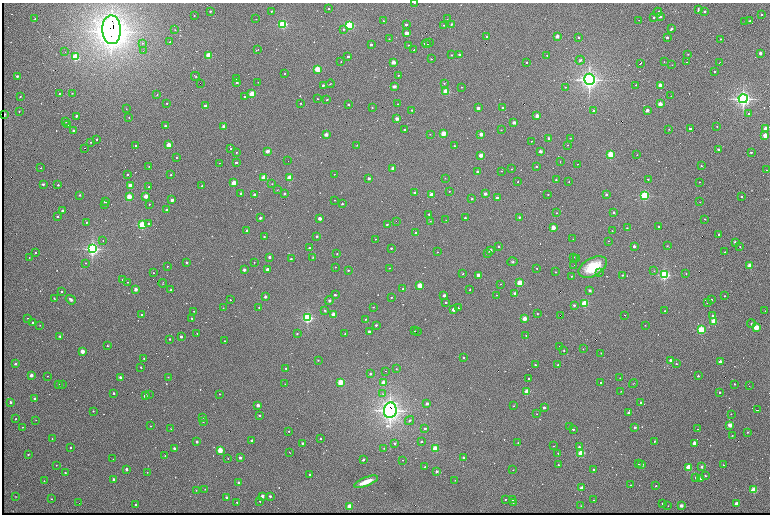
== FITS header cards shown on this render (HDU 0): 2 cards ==
NAXIS1  =                 1536 /fastest changing axis
NAXIS2  =                 1024 /next to fastest changing axis

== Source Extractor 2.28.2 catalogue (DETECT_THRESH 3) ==
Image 1536 x 1024 px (HDU 0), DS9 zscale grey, zoomed out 1/2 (1 PNG px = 2 x 2 image px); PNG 772 x 516 px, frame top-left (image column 1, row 1023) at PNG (2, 3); each listed source drawn as its Kron ellipse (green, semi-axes under 4 px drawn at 4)
Background 752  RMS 21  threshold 62.6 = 3 sigma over >= 5 px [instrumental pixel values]
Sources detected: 657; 84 cannot appear on this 1/2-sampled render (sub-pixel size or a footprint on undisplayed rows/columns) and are neither listed nor drawn; of the other 573, the 500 brightest by FLUX_AUTO listed and drawn (73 fainter detections omitted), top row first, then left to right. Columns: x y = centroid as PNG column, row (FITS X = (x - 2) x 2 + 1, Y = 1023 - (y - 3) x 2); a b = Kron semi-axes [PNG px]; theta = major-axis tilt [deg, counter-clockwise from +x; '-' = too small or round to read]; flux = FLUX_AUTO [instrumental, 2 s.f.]
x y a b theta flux
414 3 2 1 - 2.3e+03
329 9 2 2 - 1.1e+04
698 9 4 2 - 5.3e+03
210 11 3 2 - 4.5e+03
272 11 2 2 - 1.4e+04
705 11 2 2 - 1.3e+04
658 12 4 2 - 5.1e+03
761 14 2 2 - 1.1e+04
194 16 2 2 - 2.5e+03
660 16 2 2 - 4.6e+04
654 17 2 2 - 4.9e+03
35 19 2 2 - 4.3e+03
256 19 2 1 - 1.8e+03
447 19 2 1 - 2.3e+03
639 20 2 1 - 1.7e+03
383 21 2 2 - 2.7e+03
745 21 2 1 - 2.2e+03
750 21 2 2 - 9.7e+03
283 24 3 3 - 7.3e+05
452 24 2 2 - 1.9e+04
349 25 3 3 - 7.4e+05
406 25 2 2 - 2.4e+04
444 25 2 2 - 5.2e+03
344 29 2 2 - 9.8e+03
672 29 2 2 - 2.1e+04
112 30 14 9 -87 7.7e+06
175 30 3 2 - 2.4e+03
407 33 2 2 - 1.1e+05
487 36 2 2 - 4.9e+03
557 37 2 2 - 9.5e+04
579 37 2 2 - 1.0e+04
667 37 2 2 - 2.5e+04
389 39 2 2 - 2.3e+03
720 39 2 2 - 3.3e+03
170 42 2 1 - 2.4e+03
142 43 3 3 - 5.4e+03
429 43 2 1 - 6.8e+03
426 44 4 1 - 1.1e+04
371 45 2 2 - 3.1e+04
408 45 2 2 - 5.6e+03
258 49 3 2 - 2.5e+03
414 50 2 1 - 3.9e+03
143 51 2 2 - 4.0e+03
65 52 2 2 - 1.9e+03
760 53 2 2 - 7.0e+04
688 54 2 2 - 2.4e+03
208 55 2 2 - 3.4e+05
452 55 2 2 - 8.8e+03
460 55 2 2 - 2.9e+04
547 55 2 2 - 4.0e+03
75 57 3 2 - 5.6e+05
348 57 2 2 - 2.6e+04
431 59 2 2 - 4.4e+03
580 60 4 3 - 6.6e+03
341 61 2 1 - 2.4e+03
393 62 2 2 - 1.4e+05
664 62 2 1 - 1.9e+03
687 62 3 1 - 2.5e+03
719 62 2 1 - 3.9e+03
526 63 2 2 - 4.6e+03
640 63 2 1 - 5.6e+03
672 65 2 1 - 1.8e+03
317 69 2 2 - 4.3e+05
715 72 2 2 - 1.2e+04
284 74 2 1 - 2.8e+03
398 75 2 2 - 6.8e+03
17 76 2 2 - 2.7e+04
195 76 4 2 - 3.4e+03
236 79 2 2 - 3.4e+03
589 79 5 5 - 2.3e+06
237 82 2 2 - 1.3e+04
258 82 2 1 - 2.0e+03
200 83 2 1 - 7.1e+03
444 83 2 2 - 5.0e+03
330 84 4 2 - 2.7e+03
323 85 2 2 - 6.4e+03
636 85 2 2 - 3.0e+03
660 85 2 2 - 1.4e+05
394 87 2 2 - 8.3e+04
462 87 2 2 - 3.8e+03
565 87 2 2 - 3.1e+03
446 92 2 2 - 3.8e+05
72 93 2 1 - 1.7e+03
59 94 2 2 - 5.1e+03
252 94 2 2 - 3.2e+05
157 95 2 2 - 4.9e+03
20 96 2 2 - 2.6e+03
245 96 2 2 - 9.1e+03
671 96 2 1 - 2.2e+03
317 99 2 2 - 3.1e+03
327 99 2 2 - 7.8e+03
743 99 4 4 - 1.6e+06
167 103 2 2 - 5.3e+03
301 103 2 2 - 2.7e+03
348 104 2 2 - 1.2e+04
398 104 2 1 - 1.8e+03
660 104 2 2 - 1.6e+05
205 106 2 2 - 6.8e+04
372 107 3 3 - 2.5e+03
478 108 2 2 - 4.2e+04
503 108 2 2 - 2.0e+04
126 109 2 2 - 2.0e+03
412 110 2 2 - 1.1e+04
594 110 2 2 - 1.8e+04
647 110 2 2 - 9.3e+04
19 111 2 2 - 5.6e+03
749 114 2 2 - 5.2e+03
4 115 2 2 - 5.9e+04
76 116 2 2 - 1.9e+04
537 116 2 2 - 1.2e+05
129 117 2 2 - 2.1e+03
397 119 2 2 - 1.0e+05
65 121 2 2 - 9.3e+03
514 123 2 2 - 8.2e+04
68 125 2 2 - 2.1e+03
165 126 2 2 - 9.9e+03
224 126 2 2 - 9.7e+04
717 126 2 2 - 4.2e+03
669 129 3 2 - 2.1e+03
690 129 2 2 - 2.5e+04
766 129 2 2 - 2.3e+05
73 130 2 2 - 2.5e+04
404 130 2 2 - 5.3e+03
501 130 2 2 - 3.8e+03
443 133 2 2 - 2.8e+05
430 134 2 2 - 2.6e+03
481 134 2 2 - 9.5e+04
326 135 2 2 - 1.1e+05
765 135 2 2 - 1.7e+05
549 138 2 2 - 5.9e+04
570 138 2 2 - 2.3e+03
97 139 2 2 - 8.1e+03
531 141 2 1 - 2.1e+03
91 142 2 1 - 2.3e+03
169 145 2 2 - 2.1e+05
357 145 2 2 - 1.8e+03
568 145 2 2 - 2.7e+03
136 146 2 2 - 1.2e+04
455 146 2 2 - 1.2e+04
85 148 2 1 - 1.5e+04
231 149 2 2 - 4.4e+03
718 149 2 2 - 2.5e+04
267 151 2 2 - 9.9e+04
540 151 2 2 - 7.2e+04
236 152 2 2 - 3.0e+03
751 152 2 2 - 1.4e+04
611 154 2 2 - 5.0e+05
481 155 2 2 - 1.4e+05
637 155 2 1 - 1.7e+03
177 157 2 2 - 5.9e+03
288 161 2 1 - 4.3e+03
236 162 2 2 - 1.8e+04
560 162 2 1 - 1.7e+03
220 163 2 1 - 1.8e+03
578 164 2 1 - 2.1e+03
149 166 2 1 - 1.8e+03
701 166 2 2 - 5.2e+03
537 167 2 2 - 1.2e+04
41 168 2 2 - 5.0e+03
393 169 2 2 - 1.1e+05
512 169 2 2 - 3.4e+03
767 170 2 2 - 2.9e+03
501 171 2 2 - 2.3e+03
478 172 2 2 - 5.4e+04
334 174 2 1 - 1.8e+03
127 175 2 2 - 7.8e+03
171 175 2 2 - 7.4e+03
264 178 2 2 - 3.4e+05
290 178 2 2 - 2.9e+05
369 178 2 2 - 2.4e+04
445 178 2 2 - 1.7e+03
648 179 2 2 - 8.3e+03
556 180 2 2 - 5.4e+03
518 182 2 2 - 5.2e+03
569 182 2 2 - 2.7e+03
699 182 2 1 - 1.8e+03
234 183 2 2 - 2.2e+05
43 184 2 2 - 2.0e+04
272 184 3 3 - 2.6e+03
58 185 2 2 - 9.6e+03
130 186 2 2 - 2.4e+05
202 186 2 2 - 3.7e+03
149 187 2 2 - 7.0e+03
277 190 4 2 - 1.9e+03
449 191 2 2 - 1.7e+03
241 193 2 2 - 1.2e+04
415 193 2 2 - 3.9e+04
254 194 2 2 - 3.3e+04
285 194 2 2 - 2.2e+04
485 194 2 2 - 4.9e+04
548 194 2 2 - 4.2e+03
80 195 2 2 - 1.2e+04
432 195 2 2 - 1.2e+05
606 195 2 2 - 2.3e+04
146 196 2 2 - 1.6e+05
645 196 3 3 - 7.4e+05
129 197 2 2 - 3.3e+05
741 197 2 2 - 8.2e+03
497 198 2 2 - 2.9e+04
472 199 2 2 - 1.3e+04
172 200 2 2 - 6.4e+04
334 200 2 2 - 2.4e+03
105 202 2 2 - 1.4e+04
700 202 2 2 - 2.0e+03
104 204 2 2 - 2.3e+03
149 204 2 2 - 4.8e+03
342 204 2 2 - 1.0e+04
167 210 2 2 - 4.5e+04
62 211 2 2 - 3.4e+04
614 212 2 2 - 2.4e+04
557 213 2 2 - 4.2e+03
429 214 2 2 - 1.0e+04
58 216 2 2 - 1.4e+04
519 217 2 2 - 1.3e+04
260 218 2 2 - 3.2e+04
465 218 2 2 - 6.2e+03
320 219 2 2 - 7.3e+04
705 219 2 2 - 2.4e+03
446 220 2 1 - 1.8e+03
396 221 2 2 - 1.8e+03
430 221 3 2 - 3.5e+03
86 222 2 2 - 3.0e+03
149 223 2 2 - 1.0e+04
387 224 2 2 - 7.1e+03
142 225 3 3 - 6.3e+05
658 226 2 2 - 2.6e+03
553 228 2 2 - 1.6e+05
627 228 2 2 - 5.1e+03
247 230 2 2 - 1.5e+04
612 231 2 2 - 3.3e+03
416 233 2 2 - 3.2e+03
719 234 2 2 - 1.5e+04
264 236 2 2 - 2.8e+03
317 236 2 2 - 1.4e+04
375 239 2 2 - 2.1e+03
573 239 2 1 - 1.8e+03
103 241 2 1 - 4.1e+03
608 241 2 1 - 2.5e+03
735 242 2 2 - 4.7e+04
499 246 2 2 - 8.8e+03
634 246 2 2 - 4.1e+04
667 246 2 2 - 4.6e+03
740 246 2 2 - 2.1e+03
309 248 2 2 - 8.2e+03
391 248 2 2 - 9.0e+03
92 249 4 4 - 1.4e+06
490 251 2 2 - 6.0e+04
35 252 2 2 - 8.3e+03
437 252 2 2 - 1.9e+03
725 252 2 2 - 5.0e+03
488 253 2 2 - 1.5e+04
337 254 2 2 - 3.0e+03
29 257 2 2 - 2.2e+03
269 257 2 2 - 3.4e+04
313 257 3 2 - 3.7e+03
574 257 2 2 - 2.2e+03
577 258 2 2 - 5.7e+03
291 259 2 2 - 9.0e+03
187 262 2 2 - 9.6e+03
254 262 2 1 - 1.8e+03
512 262 5 4 - 6.6e+03
85 263 2 2 - 3.7e+03
574 265 2 1 - 2.4e+03
750 265 2 2 - 2.5e+05
167 266 2 2 - 3.6e+03
335 267 2 2 - 2.8e+03
593 267 15 9 28 1.5e+05
389 268 2 2 - 2.4e+03
537 268 2 1 - 2.4e+03
267 269 2 2 - 3.3e+04
244 270 2 2 - 4.3e+04
348 270 2 2 - 6.3e+03
654 271 3 3 - 2.5e+03
555 272 2 1 - 2.5e+03
599 272 2 2 - 8.5e+03
153 273 2 2 - 3.2e+03
463 274 3 2 - 4.3e+03
686 274 2 2 - 2.3e+03
478 275 2 2 - 6.7e+04
622 275 2 2 - 4.3e+03
664 275 3 3 - 9.2e+05
572 276 2 2 - 2.6e+03
123 280 2 2 - 1.8e+04
128 282 2 1 - 2.3e+03
163 283 4 2 - 2.3e+03
520 283 2 2 - 3.4e+05
501 284 2 2 - 1.8e+03
420 286 2 2 - 2.5e+05
403 288 2 2 - 3.6e+03
136 289 2 2 - 8.1e+04
470 289 2 1 - 2.2e+03
171 290 3 3 - 4.0e+03
61 291 2 2 - 8.7e+03
590 291 2 2 - 3.9e+04
515 293 2 2 - 3.7e+04
335 295 2 2 - 1.3e+04
496 295 2 2 - 3.2e+03
444 296 2 2 - 5.3e+04
725 296 2 2 - 5.7e+03
265 297 2 2 - 3.3e+04
391 297 2 2 - 4.8e+03
54 298 3 2 - 3.2e+03
711 299 2 2 - 3.0e+03
71 300 5 3 - 1.1e+04
230 300 2 2 - 4.7e+03
329 300 5 4 - 6.7e+03
446 302 2 2 - 8.5e+03
585 303 2 2 - 5.3e+05
707 303 2 2 - 7.1e+03
574 305 2 2 - 1.2e+04
373 307 2 2 - 3.1e+03
223 308 2 2 - 2.1e+03
259 308 2 2 - 4.4e+03
458 308 2 2 - 3.4e+03
454 309 2 2 - 1.1e+05
194 311 2 2 - 1.8e+03
325 311 3 2 - 4.3e+03
665 311 2 2 - 3.4e+03
765 311 2 2 - 1.8e+03
333 314 2 2 - 1.5e+05
537 314 2 2 - 2.6e+03
141 315 2 2 - 7.4e+03
560 315 2 1 - 9.5e+03
624 315 2 1 - 3.3e+03
713 316 2 2 - 2.4e+04
28 318 2 2 - 4.5e+03
192 318 2 2 - 4.8e+03
307 318 3 3 - 9.4e+05
524 318 2 2 - 1.3e+05
366 319 2 2 - 2.6e+03
713 321 2 2 - 3.3e+05
33 322 2 2 - 7.0e+03
751 324 4 3 - 4.3e+03
40 325 2 2 - 3.2e+03
376 325 2 2 - 1.0e+04
645 325 2 2 - 2.6e+03
756 327 2 2 - 3.3e+05
701 330 2 2 - 5.4e+05
369 331 2 2 - 2.4e+04
414 331 2 1 - 1.8e+04
417 332 2 1 - 5.8e+03
197 333 2 2 - 4.0e+03
297 333 2 2 - 5.6e+03
345 334 2 2 - 3.6e+03
526 335 2 1 - 2.6e+03
60 336 3 3 - 7.5e+03
181 337 2 2 - 2.7e+04
170 339 2 2 - 1.1e+04
224 341 2 1 - 2.5e+03
107 346 2 2 - 4.2e+03
559 346 2 2 - 6.4e+03
583 349 2 2 - 1.8e+03
564 350 2 2 - 3.7e+03
82 351 2 2 - 1.6e+05
601 353 2 2 - 3.3e+03
144 358 2 2 - 2.6e+03
463 358 2 2 - 1.0e+04
318 360 2 2 - 3.5e+03
670 360 2 2 - 4.4e+04
720 362 2 2 - 1.6e+05
15 364 2 2 - 1.9e+04
676 364 2 2 - 6.2e+03
535 365 2 2 - 6.2e+03
558 365 2 2 - 8.2e+03
141 367 2 2 - 8.4e+03
286 368 2 2 - 5.6e+03
396 369 2 2 - 1.7e+03
386 371 2 2 - 9.7e+03
370 374 2 2 - 8.9e+03
31 375 2 2 - 8.3e+04
47 376 2 1 - 2.2e+03
698 376 2 2 - 1.1e+04
120 377 2 2 - 2.5e+04
168 377 2 2 - 4.8e+03
620 378 2 1 - 2.3e+03
529 379 2 2 - 1.2e+04
340 382 2 2 - 3.5e+05
384 382 2 2 - 1.4e+05
601 383 3 2 - 1.7e+04
633 383 4 2 - 2.2e+03
59 384 2 2 - 1.8e+03
285 384 2 1 - 1.7e+03
735 384 2 2 - 1.2e+04
62 385 2 2 - 1.7e+03
749 386 2 1 - 1.9e+03
621 391 2 1 - 1.7e+03
527 392 2 2 - 3.7e+05
719 392 2 2 - 1.7e+04
114 393 2 2 - 1.2e+04
219 394 2 2 - 3.7e+03
382 394 3 2 - 2.7e+03
149 395 2 1 - 4.1e+03
145 396 2 2 - 9.4e+04
34 398 2 2 - 2.6e+04
11 402 2 2 - 4.1e+04
641 403 2 2 - 3.7e+04
427 404 2 2 - 3.7e+04
258 405 2 2 - 6.2e+04
514 406 3 2 - 2.9e+03
544 408 2 2 - 2.7e+04
390 410 8 6 83 3.0e+06
757 410 2 1 - 6.9e+03
93 411 2 2 - 6.9e+03
628 413 2 2 - 1.7e+04
537 414 2 2 - 1.8e+03
731 414 2 2 - 5.1e+03
259 415 2 2 - 8.9e+03
202 417 2 2 - 4.9e+03
16 419 2 2 - 7.8e+03
36 420 2 2 - 2.0e+03
409 420 5 3 - 4.9e+03
203 422 2 2 - 5.1e+03
730 425 2 2 - 1.8e+05
151 426 2 2 - 3.1e+03
22 427 2 2 - 2.5e+03
570 427 2 2 - 1.4e+04
635 427 2 2 - 3.4e+04
171 429 2 2 - 3.3e+03
425 429 2 2 - 1.7e+04
573 429 2 2 - 7.9e+03
698 429 2 1 - 2.4e+03
289 431 2 2 - 3.9e+03
747 432 3 2 - 3.5e+03
732 435 2 2 - 3.1e+03
52 439 2 2 - 3.3e+03
321 439 2 2 - 8.7e+03
252 440 3 2 - 7.6e+03
421 441 2 2 - 8.0e+03
655 441 2 2 - 1.0e+04
197 442 2 2 - 4.6e+04
302 443 2 2 - 7.1e+03
395 443 2 2 - 1.4e+04
518 443 3 2 - 2.1e+03
695 443 2 2 - 1.9e+05
554 446 2 1 - 2.1e+03
70 447 2 2 - 1.5e+04
579 447 2 2 - 1.3e+04
174 448 2 2 - 3.3e+04
384 448 3 2 - 2.7e+03
435 448 2 2 - 3.6e+05
220 450 2 2 - 3.0e+05
289 452 2 1 - 2.4e+03
558 453 2 2 - 2.0e+03
581 453 2 2 - 4.5e+05
28 454 2 2 - 8.9e+03
165 456 2 2 - 2.3e+03
228 458 2 2 - 3.0e+03
240 458 2 2 - 3.1e+04
463 458 2 2 - 2.1e+04
113 459 2 1 - 2.0e+03
363 459 3 2 - 7.2e+03
402 460 2 1 - 1.8e+03
638 464 2 2 - 2.5e+03
56 465 2 1 - 2.5e+03
558 465 2 2 - 6.0e+03
642 465 2 2 - 5.2e+04
723 465 2 2 - 4.0e+03
702 466 2 2 - 2.0e+04
425 467 2 2 - 1.4e+04
689 467 2 2 - 4.1e+05
126 469 2 2 - 5.1e+04
593 469 2 2 - 6.4e+03
513 470 2 2 - 2.1e+03
437 471 2 2 - 3.8e+04
147 472 2 2 - 1.8e+03
65 473 2 2 - 8.2e+03
310 474 2 2 - 7.7e+03
706 476 2 2 - 1.3e+04
696 477 2 2 - 8.5e+03
700 478 2 2 - 1.9e+04
114 479 2 2 - 5.3e+04
455 480 3 2 - 2.1e+03
44 481 2 2 - 4.2e+03
366 482 13 4 22 5.1e+04
239 483 2 2 - 3.5e+04
630 485 2 2 - 2.9e+03
656 486 2 2 - 7.1e+03
582 488 3 3 - 2.1e+04
205 489 2 2 - 3.3e+03
196 490 2 2 - 2.5e+03
754 490 2 2 - 3.9e+05
262 496 2 2 - 7.9e+04
270 496 2 2 - 1.4e+04
16 497 2 1 - 1.7e+03
227 497 2 2 - 2.8e+04
51 499 2 1 - 2.2e+03
505 499 2 2 - 5.8e+03
513 500 2 2 - 1.3e+04
594 500 2 1 - 2.7e+03
260 501 2 2 - 4.5e+03
237 502 2 2 - 6.2e+03
79 503 2 1 - 3.1e+03
513 503 2 2 - 4.6e+03
736 503 2 2 - 7.5e+04
663 504 2 2 - 1.5e+04
135 505 2 2 - 1.4e+04
581 506 2 2 - 3.5e+03
668 506 2 2 - 2.1e+03
681 506 2 2 - 9.7e+04
349 507 2 2 - 2.5e+05
At the frame edge (FLAGS 8, measured only in part): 1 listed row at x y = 414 3
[73 fainter detections neither listed nor drawn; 84 sub-pixel or undisplayed-footprint detections neither listed nor drawn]